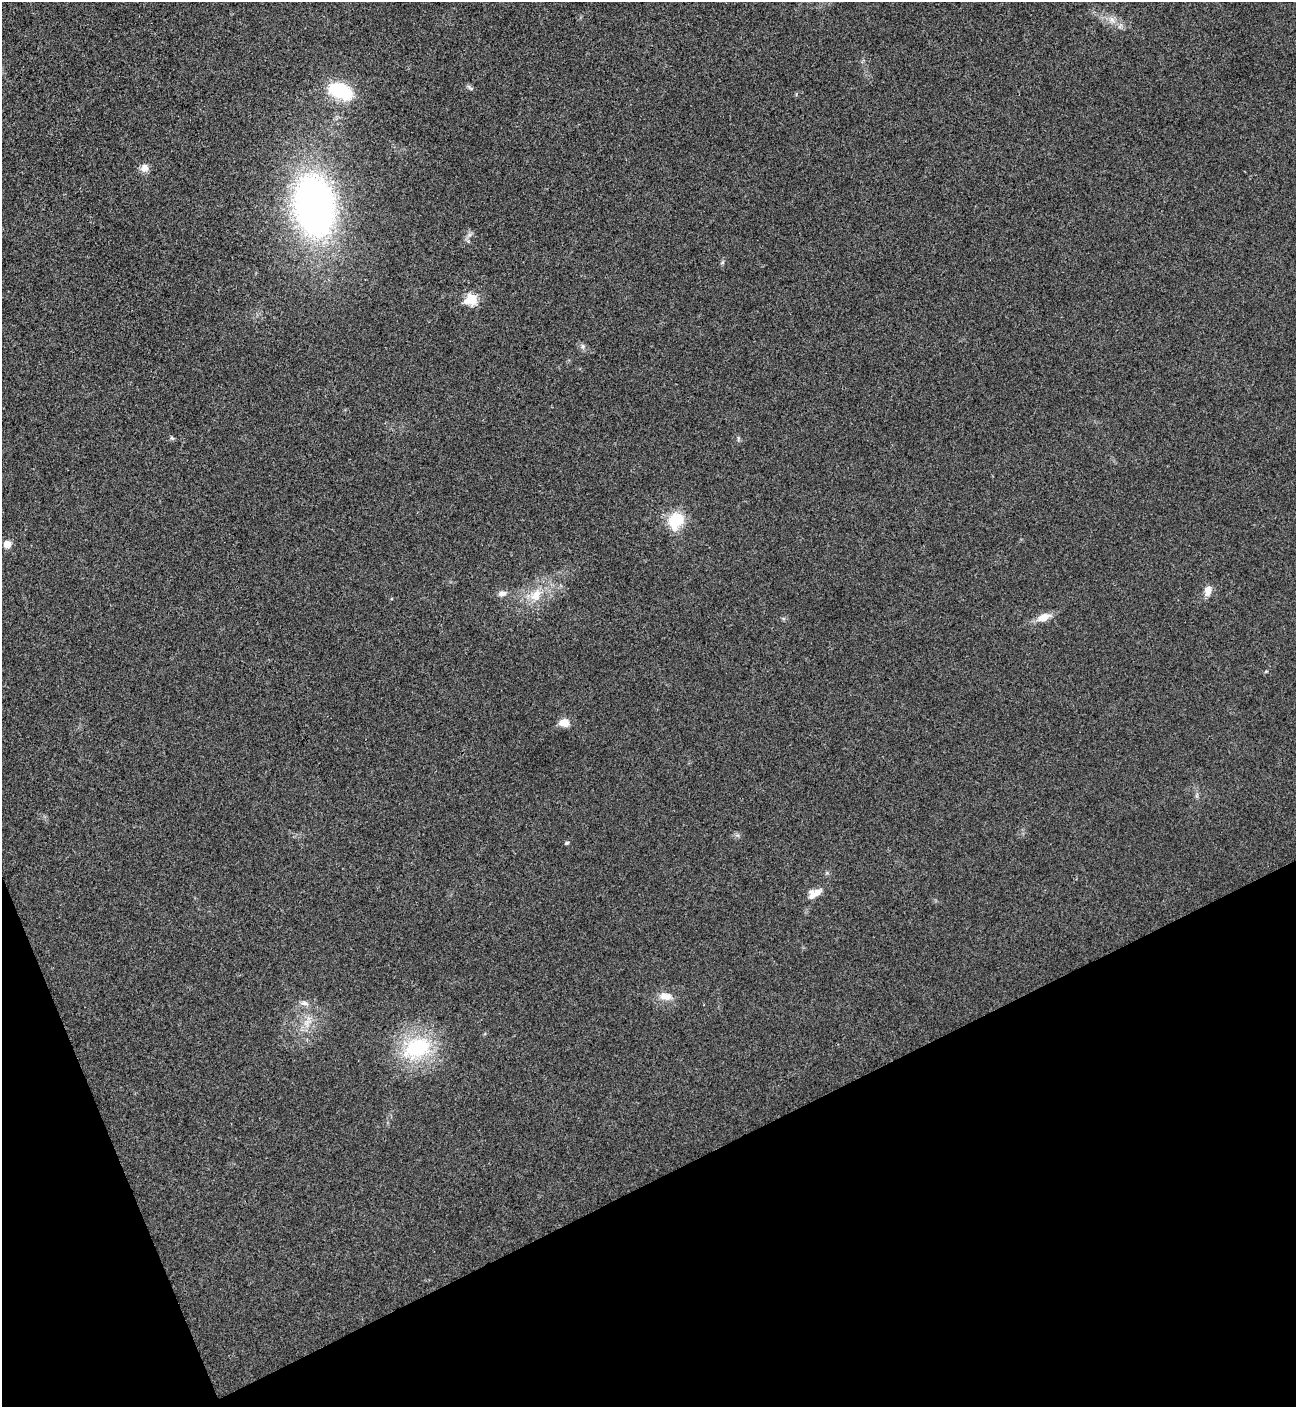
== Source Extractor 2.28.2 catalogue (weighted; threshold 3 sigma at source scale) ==
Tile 14 of 4 x 4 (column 2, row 4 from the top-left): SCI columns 1582-2875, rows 9-1413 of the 5627 x 5637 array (HDU 1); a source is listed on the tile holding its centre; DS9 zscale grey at full resolution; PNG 1298 x 1409 px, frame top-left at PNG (2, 2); no overlay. Shown black and unused: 20% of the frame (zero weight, under 3 of 4 exposures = <1% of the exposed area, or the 3 px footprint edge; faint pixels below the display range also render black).
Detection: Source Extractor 2.28.2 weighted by HDU 2 'WHT'; one run over the whole footprint, this tile lists its part. Background 0.02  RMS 0.0055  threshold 0.0248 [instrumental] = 3 sigma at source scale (4.5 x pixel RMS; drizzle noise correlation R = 1.50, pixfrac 1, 0.05/0.05 arcsec/px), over >= 5 px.
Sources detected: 26; all 26 listed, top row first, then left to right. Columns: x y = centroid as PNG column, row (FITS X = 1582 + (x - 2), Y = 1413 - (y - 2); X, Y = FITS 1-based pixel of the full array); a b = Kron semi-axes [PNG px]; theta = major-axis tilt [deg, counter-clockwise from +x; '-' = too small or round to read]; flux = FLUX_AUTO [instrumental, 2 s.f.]
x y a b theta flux
1112 20 11 8 -37 3.9
470 88 11 5 -37 1.2
340 91 28 16 -23 31
144 168 11 10 - 3.5
314 206 49 31 -81 270
469 235 7 5 44 1.5
722 262 7 4 45 0.84
471 299 6 6 - 31
583 346 8 6 -70 1.5
172 438 6 5 - 0.95
676 520 19 15 61 19
7 544 6 6 - 7.6
1208 591 12 9 73 4.7
502 593 10 7 6 2.9
536 595 23 15 48 13
1044 617 16 8 22 6.8
1266 671 6 3 19 0.61
564 723 11 9 -1 5.9
737 835 7 4 -18 1
567 843 6 4 26 0.82
827 873 6 4 -18 0.79
815 893 18 9 29 5.7
665 996 18 10 -8 6.2
304 1003 13 6 -4 2.5
307 1023 15 10 48 6.5
417 1048 32 21 23 49